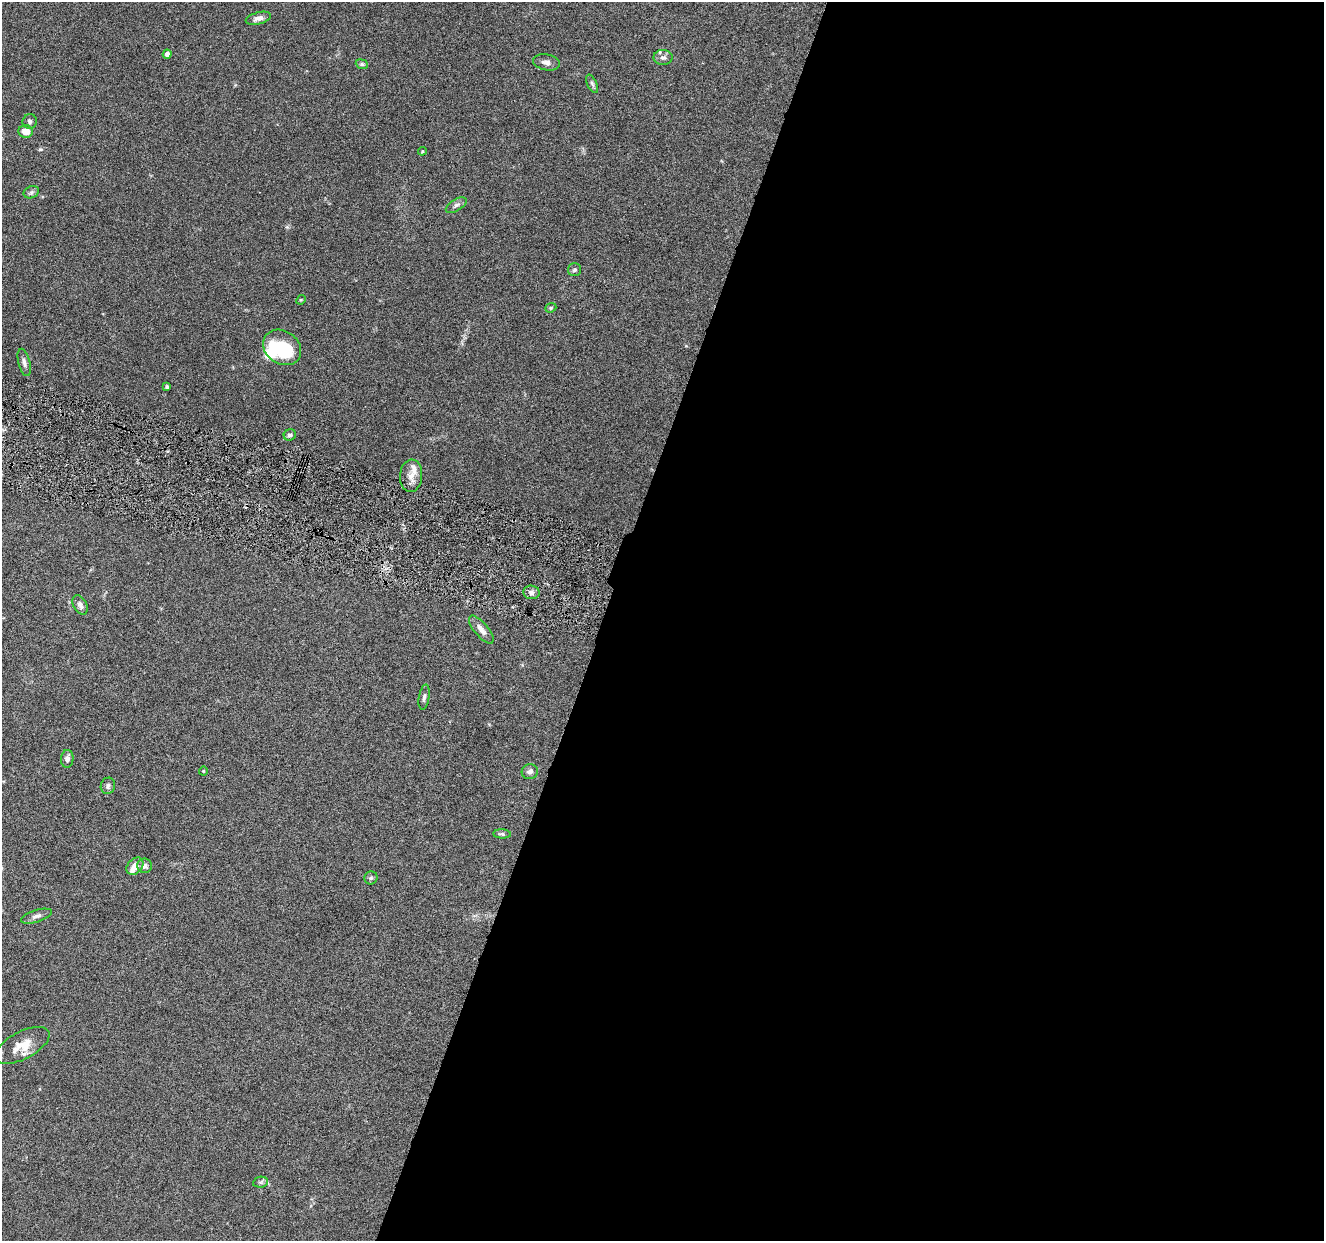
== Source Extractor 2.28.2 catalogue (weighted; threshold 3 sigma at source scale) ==
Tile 12 of 4 x 4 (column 4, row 3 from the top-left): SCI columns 3975-5296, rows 1501-2739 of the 5302 x 5350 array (HDU 1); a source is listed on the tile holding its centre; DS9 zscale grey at full resolution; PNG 1326 x 1243 px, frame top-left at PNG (2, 2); each listed source drawn as its Kron ellipse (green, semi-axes under 4 px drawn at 4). Shown black and unused: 55% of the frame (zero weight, under 4 of 8 exposures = <1% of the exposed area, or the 3 px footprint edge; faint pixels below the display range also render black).
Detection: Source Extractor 2.28.2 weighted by HDU 2 'WHT'; one run over the whole footprint, this tile lists its part. Background 0.0882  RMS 0.0047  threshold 0.0192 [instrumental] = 3 sigma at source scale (4.09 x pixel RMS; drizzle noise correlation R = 1.36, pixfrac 0.8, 0.05/0.05 arcsec/px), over >= 5 px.
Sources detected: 41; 2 inside a brighter object's white glare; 1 cosmic-ray / hot-pixel residue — neither listed nor drawn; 4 inside a brighter listed object's ellipse — not listed separately; the other 34 listed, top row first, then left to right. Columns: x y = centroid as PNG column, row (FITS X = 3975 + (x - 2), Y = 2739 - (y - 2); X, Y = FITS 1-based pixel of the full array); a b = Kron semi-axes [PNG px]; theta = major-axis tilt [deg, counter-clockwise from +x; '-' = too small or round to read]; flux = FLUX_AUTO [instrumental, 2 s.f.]
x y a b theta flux
258 18 13 6 15 2.2
167 54 4 4 - 2
663 57 9 7 -1 1.5
546 62 13 8 -10 2.2
362 64 6 4 -22 0.68
592 84 10 5 -65 1.1
30 122 7 7 - 1.2
26 131 7 6 - 4.6
422 151 4 3 - 0.44
31 192 8 6 22 1.1
456 205 11 5 30 1.4
575 270 6 6 - 1
301 300 5 4 - 0.43
551 308 6 4 22 0.57
282 347 20 16 -35 22
24 362 14 6 -75 1.7
167 387 3 3 - 0.69
290 435 6 5 - 1.2
411 476 16 11 86 4
531 592 8 7 - 1.6
80 605 10 6 -61 2
481 629 17 7 -50 3.1
424 697 13 5 81 1.2
67 759 9 6 86 1.4
203 771 4 4 - 0.46
530 772 8 7 - 1.5
108 786 8 7 - 1.3
502 834 9 4 -2 0.83
135 866 10 7 47 3.7
145 866 7 7 - 1.4
371 878 7 6 - 0.98
36 916 16 6 17 1.9
22 1045 30 13 28 8.2
261 1182 7 5 10 0.87